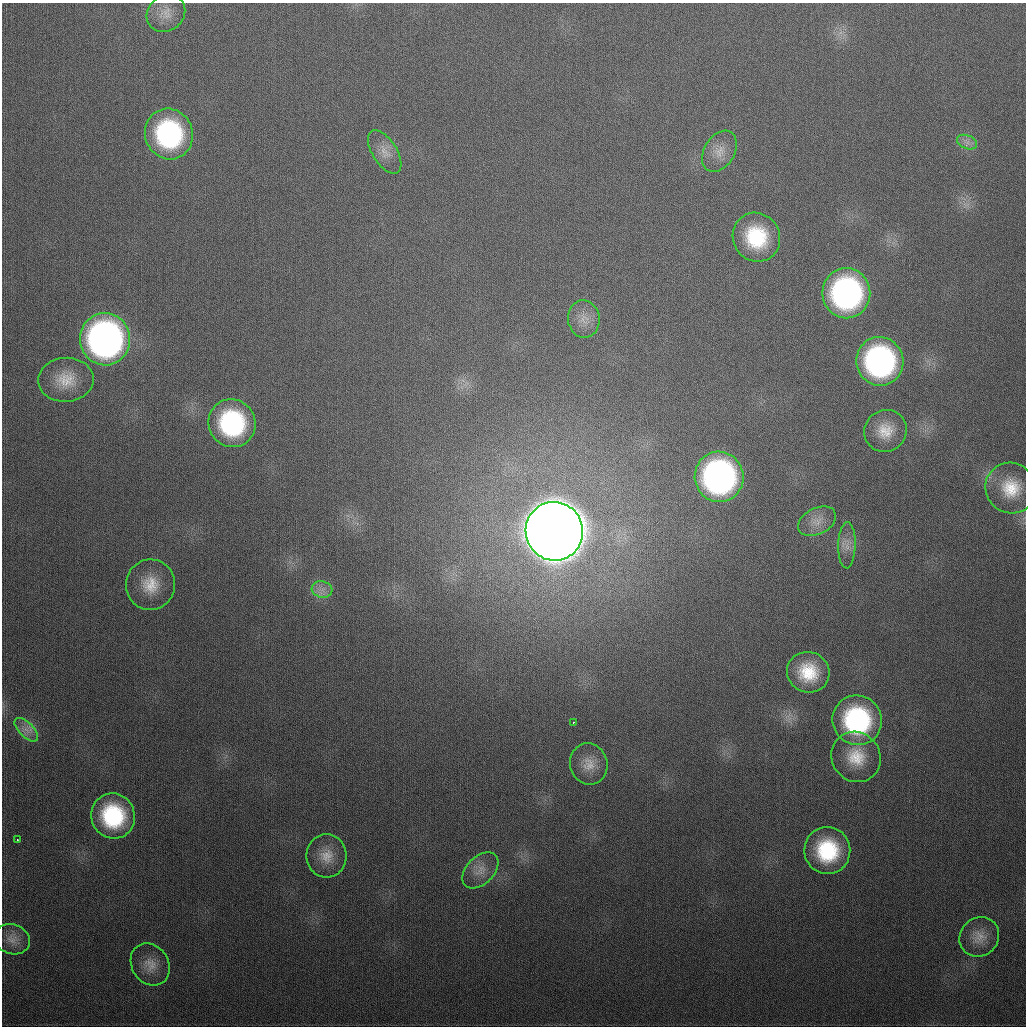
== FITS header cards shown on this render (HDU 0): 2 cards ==
NAXIS1  =                 1024
NAXIS2  =                 1024

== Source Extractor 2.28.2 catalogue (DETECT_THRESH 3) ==
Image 1024 x 1024 px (HDU 0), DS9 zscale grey, 1 PNG px = 1 image px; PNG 1028 x 1028 px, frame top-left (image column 1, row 1024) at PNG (2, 3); each listed source drawn as its Kron ellipse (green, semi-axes under 4 px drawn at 4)
Background 341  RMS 13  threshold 39.3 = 3 sigma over >= 5 px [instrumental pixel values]
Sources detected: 34; all 34 listed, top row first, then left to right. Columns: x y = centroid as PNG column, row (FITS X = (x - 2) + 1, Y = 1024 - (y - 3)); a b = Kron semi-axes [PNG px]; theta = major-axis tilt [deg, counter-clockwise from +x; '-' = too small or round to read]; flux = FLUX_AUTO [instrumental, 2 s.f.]
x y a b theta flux
166 13 20 17 40 1.3e+04
169 134 25 24 - 1.4e+05
967 142 10 6 -23 4.8e+03
719 151 22 15 58 1.5e+04
385 152 24 12 -58 1.3e+04
756 237 25 23 -59 6.0e+04
846 293 25 24 - 2.4e+05
584 319 19 16 -81 1.3e+04
105 339 26 25 - 4.2e+05
880 361 24 23 - 2.3e+05
66 380 28 22 4 2.6e+04
232 423 24 23 - 1.2e+05
885 431 22 20 37 2.2e+04
719 477 25 24 - 3.1e+05
1011 488 26 25 - 3.3e+04
817 521 20 13 27 1.3e+04
554 531 29 28 - 6.6e+06
847 545 23 8 88 1.0e+04
150 585 25 24 - 2.9e+04
322 589 10 8 -14 6.8e+03
808 672 21 20 - 3.8e+04
857 720 25 24 - 1.3e+05
573 723 3 2 - 1.7e+03
26 730 15 7 -46 7.8e+03
856 757 26 24 -55 3.1e+04
589 764 21 18 -75 1.6e+04
113 816 23 21 -64 8.3e+04
17 840 2 2 - 7.4e+02
827 851 23 23 - 7.1e+04
327 856 21 20 - 1.8e+04
480 870 21 13 45 1.3e+04
979 937 21 19 44 1.5e+04
12 939 18 14 -17 1.1e+04
150 964 22 18 -56 1.5e+04